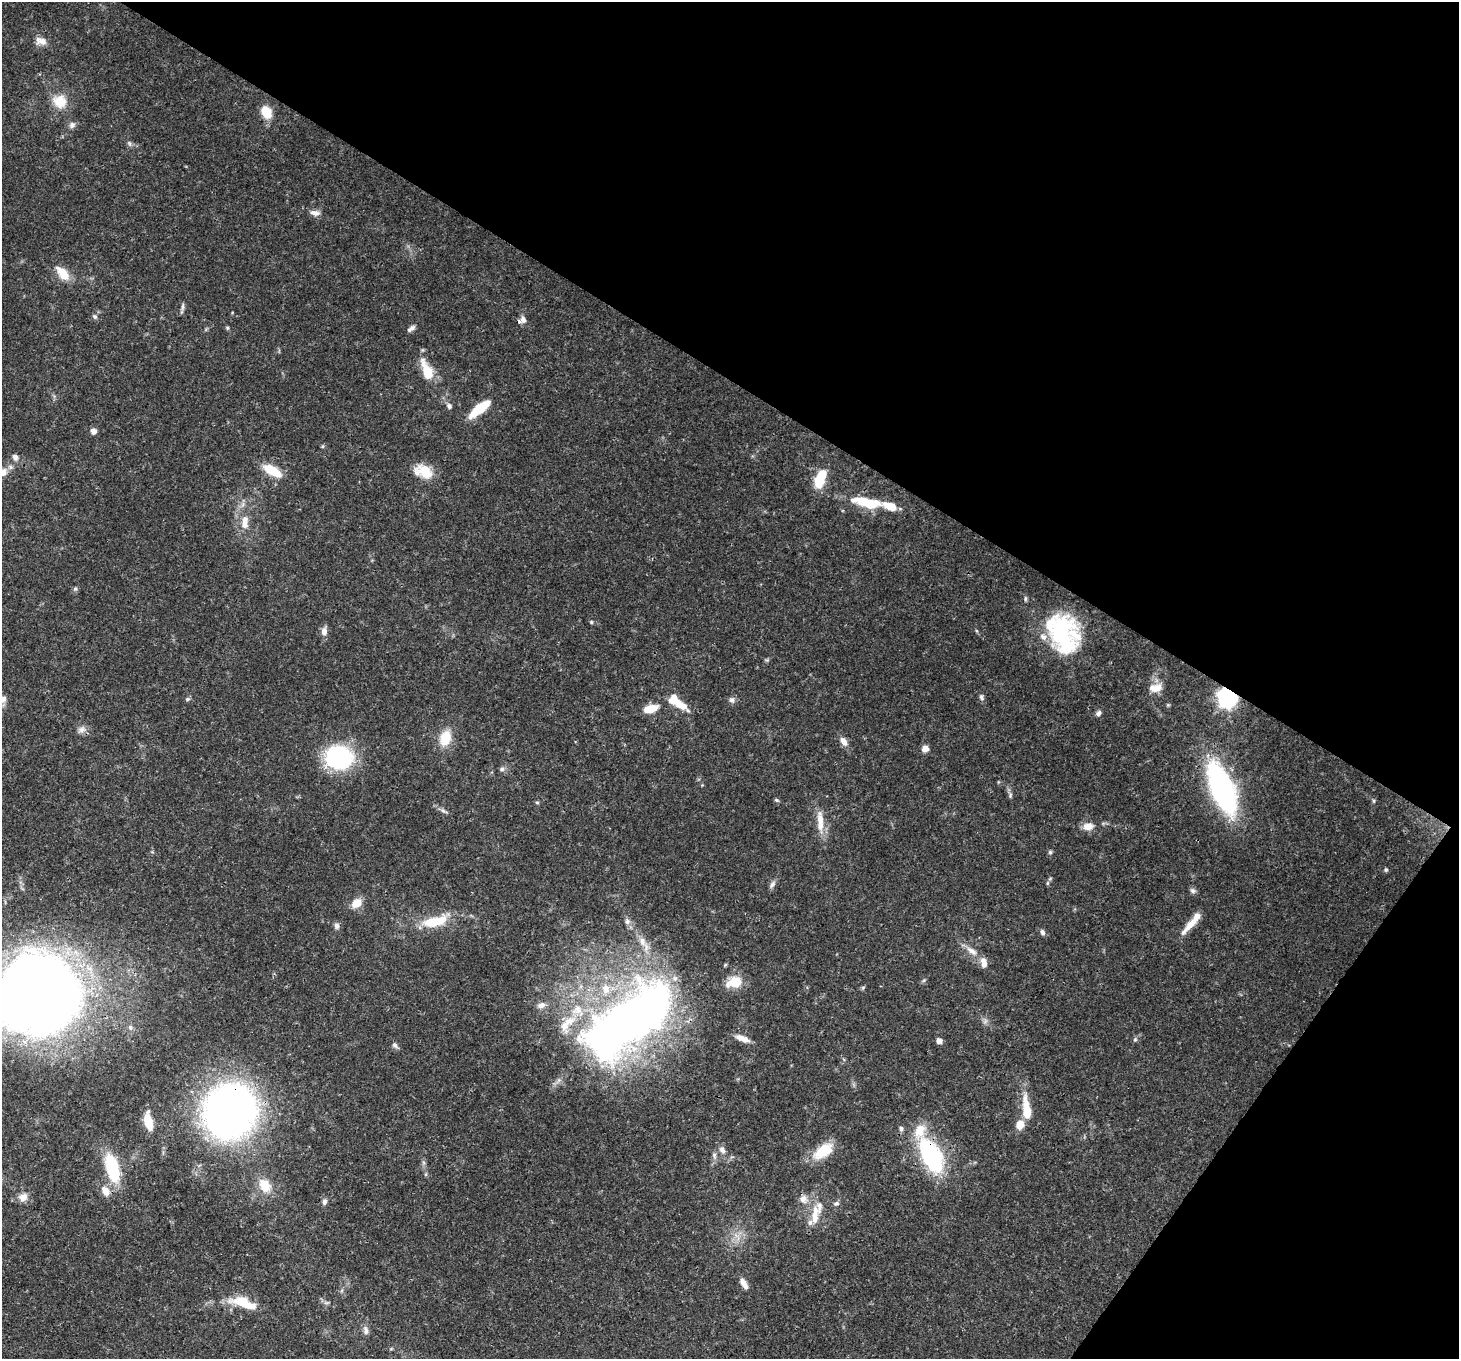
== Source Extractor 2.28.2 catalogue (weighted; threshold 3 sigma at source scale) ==
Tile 8 of 4 x 4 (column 4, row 2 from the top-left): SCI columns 4442-5898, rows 3065-4421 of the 5968 x 6059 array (HDU 1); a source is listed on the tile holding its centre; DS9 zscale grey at full resolution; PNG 1461 x 1361 px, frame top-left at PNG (2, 2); no overlay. Shown black and unused: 33% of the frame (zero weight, under 3 of 4 exposures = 7% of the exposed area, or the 3 px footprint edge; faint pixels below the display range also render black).
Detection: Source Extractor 2.28.2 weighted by HDU 2 'WHT'; one run over the whole footprint, this tile lists its part. Background 0.0541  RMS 0.0029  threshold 0.0131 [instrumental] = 3 sigma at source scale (4.5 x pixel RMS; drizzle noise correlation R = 1.50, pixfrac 1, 0.0396/0.0396 arcsec/px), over >= 5 px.
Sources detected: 110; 2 inside a brighter object's white glare — not listed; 15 inside a brighter listed object's ellipse — not listed separately; the other 93 listed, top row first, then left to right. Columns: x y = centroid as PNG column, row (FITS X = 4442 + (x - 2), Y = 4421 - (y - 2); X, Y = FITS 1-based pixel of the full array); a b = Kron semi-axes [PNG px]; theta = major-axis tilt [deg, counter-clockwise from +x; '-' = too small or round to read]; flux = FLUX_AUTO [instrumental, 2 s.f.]
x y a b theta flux
41 41 15 9 -17 2.2
60 101 17 16 - 5.6
266 112 11 8 -64 7.3
72 125 9 7 48 1.1
129 143 7 4 -71 0.51
315 213 13 7 -9 1.6
63 273 19 10 -51 5.1
183 307 11 4 83 0.73
95 317 7 6 - 0.65
523 320 10 7 -63 1.2
227 328 6 3 72 0.33
411 328 10 5 36 1.1
427 371 22 9 -68 8.5
449 406 8 6 -56 0.81
479 409 23 8 38 10
93 431 7 6 - 1.4
323 446 6 4 89 0.35
15 457 8 6 -53 1.3
272 471 26 11 -30 5.9
424 472 23 14 -21 6.4
819 482 11 10 - 6.5
867 502 40 11 -11 11
244 525 13 9 -76 2.3
75 589 6 5 - 0.51
1025 599 8 4 90 0.47
591 622 5 4 - 0.35
324 631 9 7 88 1.9
1062 635 46 29 -81 33
1157 688 14 12 58 2.9
981 697 9 6 -71 0.74
1227 698 7 7 - 130
3 699 9 8 - 1.3
187 699 6 4 -17 0.38
732 700 8 7 - 0.93
682 706 19 9 -34 3.8
651 709 16 8 15 4.7
1098 713 8 6 58 0.88
82 730 11 8 22 1.4
445 738 20 13 75 6
844 741 11 7 -59 2.1
925 749 7 7 - 1.9
339 757 24 21 -7 34
502 769 6 6 - 0.73
1222 788 38 15 -68 93
1010 795 8 4 72 0.51
776 800 6 5 - 0.41
1374 801 6 4 -90 0.37
537 802 5 3 - 0.35
444 811 10 5 -25 0.8
820 821 29 8 -86 4.3
1088 826 12 8 4 2.7
1050 852 5 5 - 0.47
1386 870 5 4 - 0.42
1047 883 6 4 71 0.39
772 884 11 6 51 0.99
1193 891 9 6 -32 0.79
357 903 11 9 35 3.7
435 921 32 12 13 9.4
627 921 9 7 -86 1.1
1191 924 34 7 48 4.2
337 926 8 7 - 0.95
1042 932 7 5 -72 0.9
642 941 16 9 -59 2.9
971 951 18 7 -37 2.6
734 982 20 13 15 5.7
39 996 51 48 11 590
541 1005 11 7 20 1.5
628 1022 129 54 37 200
130 1027 7 6 - 0.83
743 1039 18 7 -22 2.6
1135 1039 6 5 - 0.48
939 1041 5 5 - 1.8
395 1045 9 6 -48 0.93
1026 1109 27 9 -83 7.6
230 1111 41 38 70 170
148 1121 15 7 -79 7.4
1020 1124 10 9 - 3.3
901 1129 8 5 -89 0.72
722 1150 10 7 -54 1.3
823 1151 26 14 35 8
714 1155 8 6 -76 0.85
931 1156 37 18 -64 33
112 1167 27 12 -75 18
265 1185 19 14 -53 5.4
106 1191 14 10 -63 2.5
23 1197 12 10 23 2.1
803 1199 11 9 66 1.7
324 1202 8 6 77 0.92
836 1203 8 6 16 0.74
815 1215 30 9 85 5
744 1283 13 6 -58 2.1
243 1303 29 12 -18 7.6
366 1330 13 7 -86 1.2
Overlapping masked pixels (flux is a lower limit): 4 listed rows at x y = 1227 698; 628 1022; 230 1111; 931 1156
Isophote crosses this tile's border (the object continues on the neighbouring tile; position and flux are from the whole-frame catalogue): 2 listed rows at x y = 3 699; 39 996